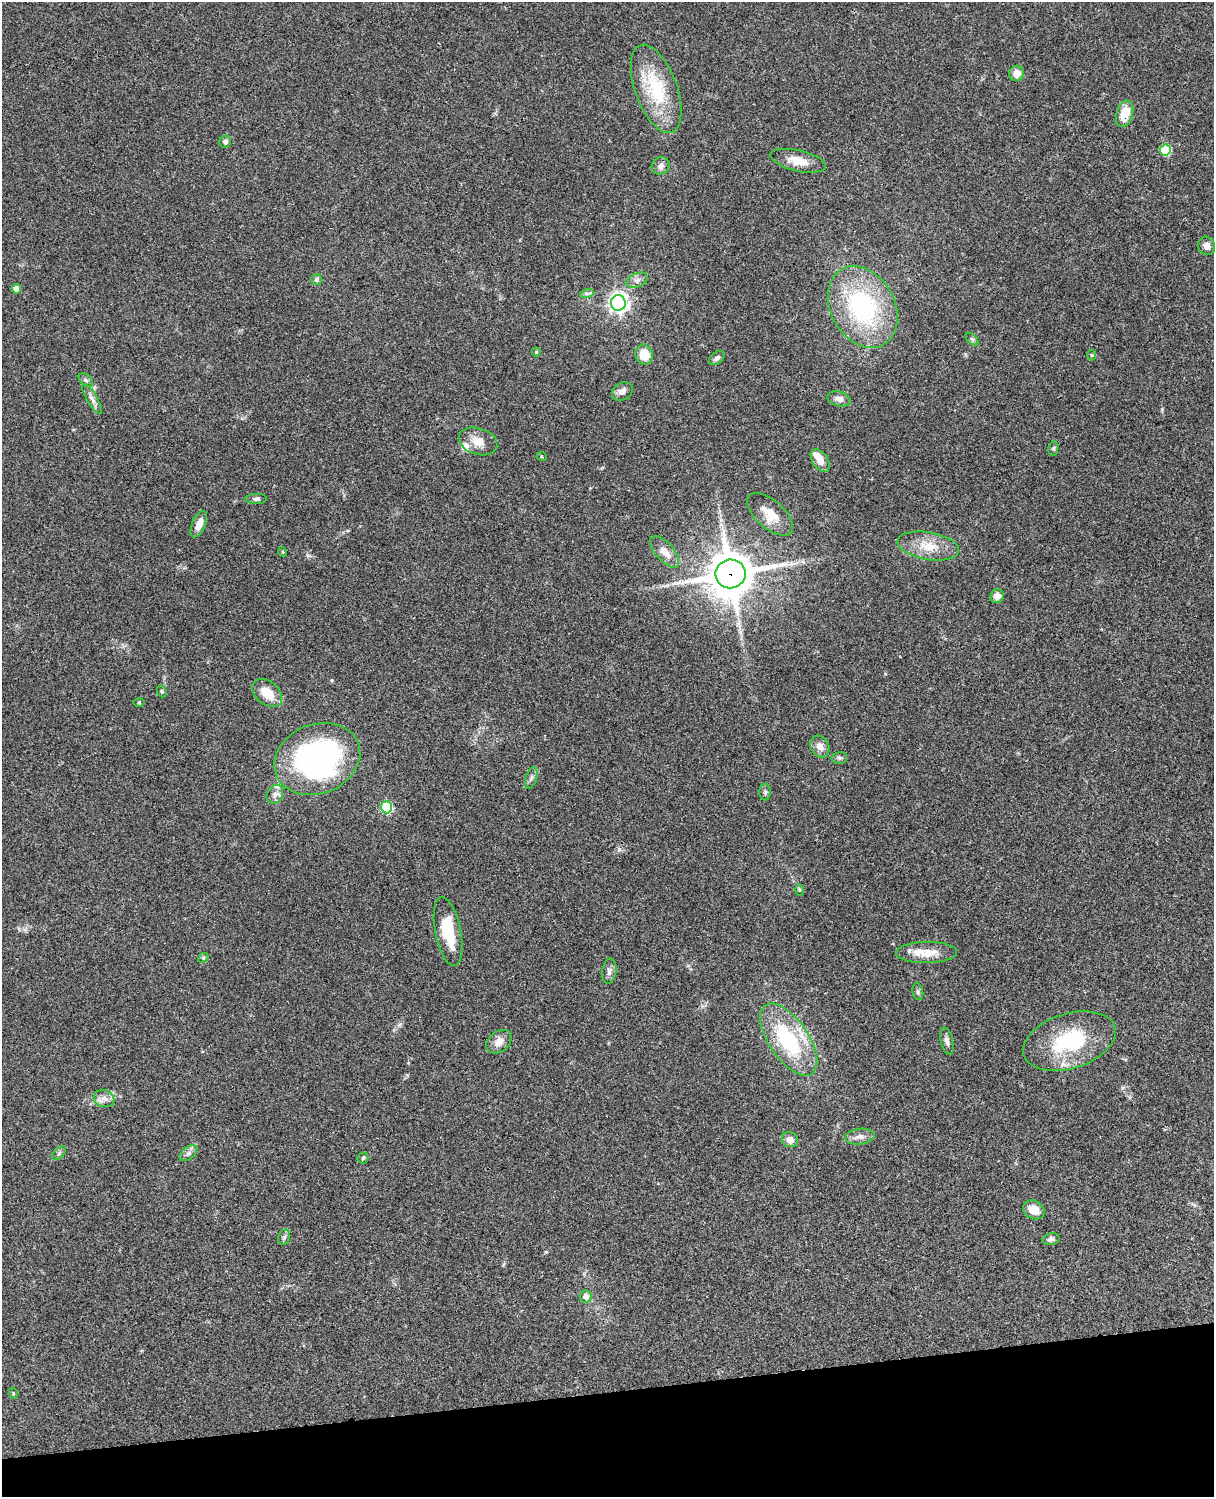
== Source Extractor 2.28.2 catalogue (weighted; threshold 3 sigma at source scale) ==
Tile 10 of 4 x 3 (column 2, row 3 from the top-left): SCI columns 1334-2545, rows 278-1772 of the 5088 x 4927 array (HDU 1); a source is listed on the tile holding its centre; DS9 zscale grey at full resolution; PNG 1216 x 1499 px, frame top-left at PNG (2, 2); each listed source drawn as its Kron ellipse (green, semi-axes under 4 px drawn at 4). Shown black and unused: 7% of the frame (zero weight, under 3 of 4 exposures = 6% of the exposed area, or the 3 px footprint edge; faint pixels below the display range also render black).
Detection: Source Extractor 2.28.2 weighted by HDU 2 'WHT'; one run over the whole footprint, this tile lists its part. Background 0.0821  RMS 0.006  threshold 0.0271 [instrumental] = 3 sigma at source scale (4.5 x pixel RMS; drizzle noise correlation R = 1.50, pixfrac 1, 0.05/0.05 arcsec/px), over >= 5 px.
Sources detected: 70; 1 cosmic-ray / hot-pixel residue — neither listed nor drawn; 3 inside a brighter listed object's ellipse — not listed separately; the other 66 listed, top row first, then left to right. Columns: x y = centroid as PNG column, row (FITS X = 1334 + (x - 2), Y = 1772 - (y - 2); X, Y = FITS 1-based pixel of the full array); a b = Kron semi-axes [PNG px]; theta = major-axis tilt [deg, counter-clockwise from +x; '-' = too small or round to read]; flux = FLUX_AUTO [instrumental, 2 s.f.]
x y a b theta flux
1017 73 8 7 - 5.2
656 89 46 21 -70 38
1125 114 13 8 73 12
225 142 6 5 - 2.1
1165 150 5 5 - 36
798 161 28 10 -13 9.5
661 166 9 8 - 2.6
1206 246 9 8 - 3.7
316 279 5 5 - 1.4
637 280 11 7 22 2.8
16 289 4 4 - 5.2
587 293 7 4 17 1.3
618 303 7 7 - 300
863 307 43 32 -61 81
972 339 7 4 -45 1.1
536 352 4 4 - 0.78
644 355 10 8 -74 12
1092 355 5 3 - 0.54
717 358 9 5 39 1.9
86 380 8 5 -44 1.3
622 391 11 8 31 3.2
92 399 17 5 -59 2.9
839 399 12 7 -14 3.4
478 441 20 13 -18 7.9
1053 448 7 5 82 0.95
542 457 5 3 - 0.64
820 461 12 7 -57 6.8
256 499 11 5 1 1.6
770 514 28 14 -41 11
199 524 14 7 67 5.2
928 546 31 13 -10 14
283 552 5 3 - 0.57
665 552 19 9 -49 7
731 574 15 14 - 2100
997 596 7 6 - 4.5
162 691 6 4 -68 0.78
267 693 17 11 -40 10
139 703 5 3 - 0.54
820 746 11 9 -60 4.3
839 758 8 5 14 1.3
317 759 44 35 21 160
531 778 11 5 71 1.8
765 792 8 5 90 1.3
275 794 10 8 62 3
386 807 6 5 - 51
799 890 6 4 -89 0.73
448 931 35 13 -79 20
926 953 30 10 1 10
203 958 5 4 - 0.8
609 971 13 7 81 2.7
918 992 8 5 -81 1.3
789 1040 41 19 -56 57
947 1041 14 6 -77 2.6
1069 1041 48 27 17 46
499 1042 14 10 40 5.3
104 1098 10 8 -20 3.5
860 1137 15 7 7 3.8
790 1140 8 7 - 4.4
59 1153 8 5 46 1.3
188 1153 10 6 38 2
363 1158 5 5 - 0.87
1034 1210 11 8 -31 7.5
284 1237 8 5 69 1.5
1051 1239 8 6 12 2.3
586 1296 6 6 - 4
13 1393 5 3 - 0.59
Overlapping masked pixels (flux is a lower limit): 2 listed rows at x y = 1125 114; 731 574